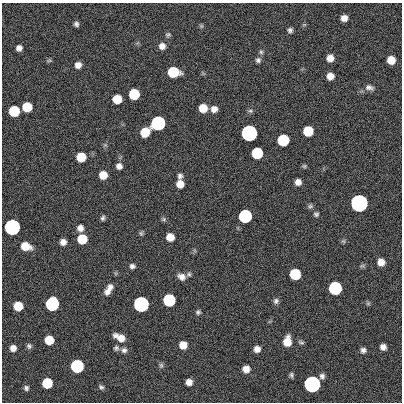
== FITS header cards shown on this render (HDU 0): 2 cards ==
NAXIS1  =                  400
NAXIS2  =                  400

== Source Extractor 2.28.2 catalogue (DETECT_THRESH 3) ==
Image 400 x 400 px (HDU 0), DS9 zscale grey, 1 PNG px = 1 image px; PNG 404 x 404 px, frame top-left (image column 1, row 400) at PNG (2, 3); no overlay
Background 0.677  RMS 33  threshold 100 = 3 sigma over >= 5 px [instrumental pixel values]
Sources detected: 88; all 88 listed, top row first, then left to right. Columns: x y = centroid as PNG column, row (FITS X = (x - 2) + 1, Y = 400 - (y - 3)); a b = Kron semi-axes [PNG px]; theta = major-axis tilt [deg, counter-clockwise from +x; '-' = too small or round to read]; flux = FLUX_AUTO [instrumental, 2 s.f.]
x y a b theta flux
344 18 6 6 - 1.6e+04
76 24 6 5 - 6.0e+03
304 25 6 4 19 2.4e+03
201 26 6 5 - 3.1e+03
290 30 6 5 - 6.1e+03
168 35 7 5 16 4.3e+03
162 46 7 7 - 1.3e+04
19 48 5 5 - 1.1e+04
261 52 6 5 - 4.1e+03
330 58 7 6 - 1.8e+04
258 60 7 7 - 6.3e+03
391 60 7 6 - 3.2e+04
49 61 6 4 1 3.3e+03
78 65 6 6 - 1.4e+04
173 72 8 7 - 1.2e+05
330 76 6 6 - 1.9e+04
369 87 12 7 -12 9.7e+03
134 94 7 7 - 1.2e+05
117 99 7 7 - 4.7e+04
27 107 7 7 - 7.3e+04
203 108 7 7 - 3.9e+04
214 109 7 7 - 1.4e+04
14 111 7 7 - 1.2e+05
250 111 7 5 -20 4.3e+03
158 123 7 7 - 1.0e+06
308 131 7 7 - 8.9e+04
145 132 8 7 - 5.1e+04
249 133 7 7 - 3.5e+06
283 140 7 7 - 2.1e+05
257 153 7 7 - 1.8e+05
81 157 7 7 - 5.8e+04
119 166 7 7 - 1.1e+04
304 166 7 4 -1 3.5e+03
103 175 7 6 - 3.5e+04
180 176 7 6 - 7.0e+03
298 182 6 6 - 1.4e+04
180 184 7 7 - 2.4e+04
359 203 7 7 - 1.1e+07
310 206 7 6 - 4.7e+03
316 214 7 6 - 4.7e+03
245 216 7 7 - 5.4e+05
103 218 6 4 75 5.0e+03
164 219 7 5 0 3.6e+03
12 227 7 7 - 2.9e+06
80 228 7 7 - 1.2e+04
141 233 7 5 -88 4.0e+03
170 237 7 6 - 2.7e+04
82 239 7 7 - 7.6e+04
343 241 6 5 - 3.6e+03
63 242 6 6 - 1.3e+04
25 246 9 7 -16 3.7e+04
381 262 7 6 - 2.1e+04
132 266 7 6 - 6.7e+03
189 274 7 6 - 4.8e+03
295 274 7 7 - 1.4e+05
181 277 10 8 -25 1.4e+04
110 287 8 7 - 9.9e+03
335 288 7 7 - 5.7e+05
107 292 8 7 - 1.1e+04
169 300 7 7 - 3.1e+05
276 301 7 7 - 6.9e+03
368 303 6 5 - 3.6e+03
52 304 8 7 - 6.1e+05
141 304 7 7 - 2.1e+06
18 306 7 7 - 5.1e+04
198 312 6 6 - 4.8e+03
120 337 11 6 -25 2.5e+04
49 340 7 7 - 4.9e+04
287 341 9 7 80 3.4e+04
301 342 8 4 -18 4.2e+03
183 345 6 6 - 2.8e+04
29 346 7 6 - 5.4e+03
383 347 6 5 - 1.1e+04
13 348 6 6 - 1.3e+04
116 348 7 7 - 5.6e+03
257 349 6 6 - 1.3e+04
124 350 8 7 - 7.7e+03
363 350 6 6 - 7.5e+03
161 365 7 6 - 4.8e+03
77 366 7 7 - 5.2e+05
246 369 7 6 - 1.7e+04
291 375 6 5 - 4.5e+03
322 376 6 5 - 7.3e+03
189 382 6 6 - 1.5e+04
47 383 7 7 - 9.9e+04
312 384 7 7 - 5.5e+06
101 387 7 6 - 5.3e+03
26 388 6 6 - 5.9e+03